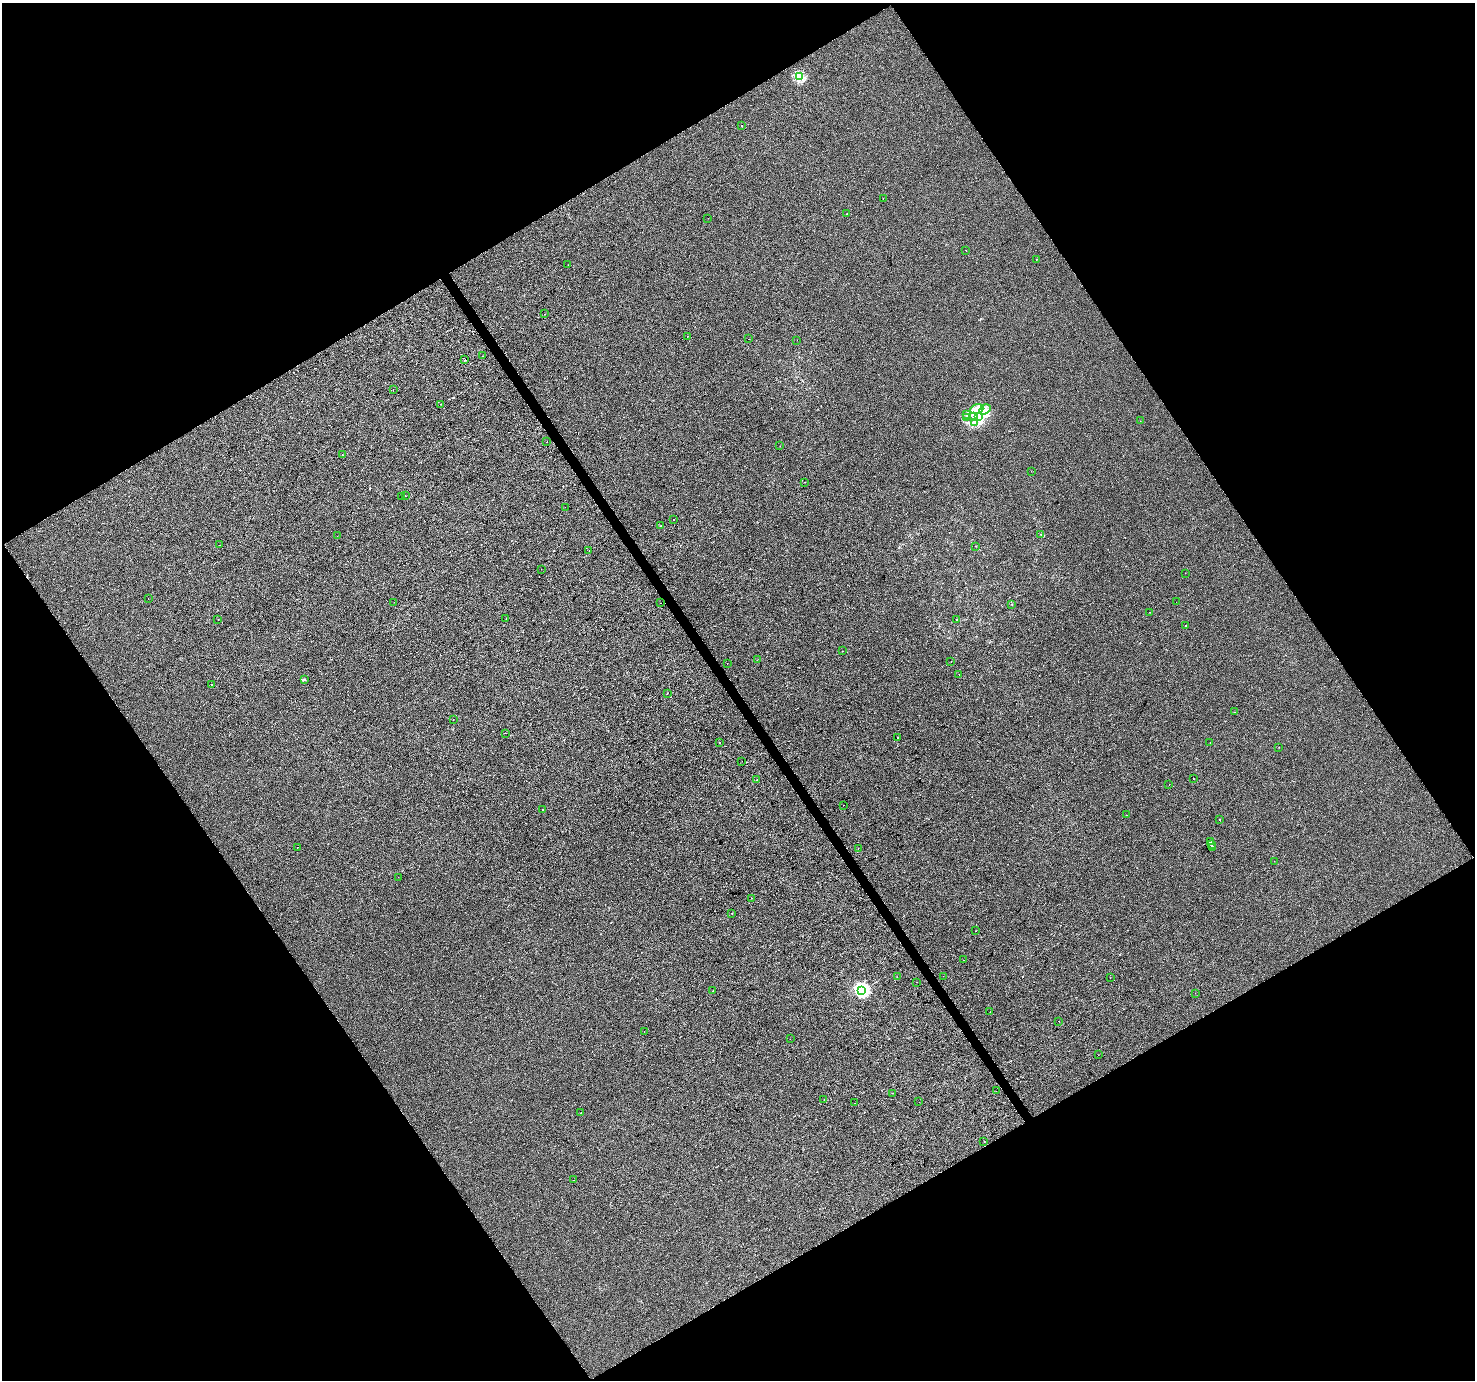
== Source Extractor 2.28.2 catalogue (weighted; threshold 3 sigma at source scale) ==
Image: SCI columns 3-5894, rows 180-5688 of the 5894 x 5806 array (HDU 1 of 3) = the unmasked area's bounding box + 8 px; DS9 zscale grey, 4 x 4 block average (1 PNG px = mean of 4 x 4 image px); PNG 1477 x 1382 px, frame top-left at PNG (2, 3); each listed source drawn as its Kron ellipse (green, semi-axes under 4 px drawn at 4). Shown black and unused: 48% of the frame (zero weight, under 2 of 3 exposures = <1% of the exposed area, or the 3 px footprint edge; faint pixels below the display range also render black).
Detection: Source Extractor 2.28.2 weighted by HDU 2 'WHT'. Background -5.05e-04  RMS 0.0042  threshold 0.0188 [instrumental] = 3 sigma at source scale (4.5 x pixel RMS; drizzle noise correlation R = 1.50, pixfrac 1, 0.0396/0.0396 arcsec/px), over >= 5 px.
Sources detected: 125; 1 inside a brighter object's white glare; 15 cosmic-ray / hot-pixel residue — neither listed nor drawn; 2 coinciding with a brighter row at this scale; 2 inside a brighter listed object's ellipse — not listed separately; the other 105 listed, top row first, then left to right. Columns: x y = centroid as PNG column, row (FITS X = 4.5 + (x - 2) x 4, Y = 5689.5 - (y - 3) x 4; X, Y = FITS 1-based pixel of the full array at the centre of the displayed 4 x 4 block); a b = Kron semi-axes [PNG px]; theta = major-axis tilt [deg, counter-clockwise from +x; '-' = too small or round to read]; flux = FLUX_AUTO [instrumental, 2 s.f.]
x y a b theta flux
800 77 2 2 - 130
741 125 2 2 - 6.7
883 199 2 2 - 1.2
847 214 2 2 - 0.76
708 218 2 2 - 1.1
966 250 2 2 - 0.87
1036 259 2 2 - 0.67
568 265 2 2 - 0.38
544 314 2 2 - 0.4
688 336 2 2 - 0.53
748 339 2 2 - 0.86
797 340 2 2 - 0.4
483 356 2 2 - 0.81
465 360 2 2 - 27
393 389 2 2 - 0.55
441 404 2 2 - 5.3
977 409 7 4 21 16
985 409 6 4 32 10
967 414 2 2 - 1.2
974 416 3 2 - 1.5
966 417 3 2 - 1.8
978 417 2 2 - 2.7
1140 421 2 2 - 2
974 422 4 2 - 3
547 442 2 2 - 1.1
780 446 2 2 - 0.44
342 455 2 2 - 0.38
1031 471 2 2 - 0.34
805 482 2 2 - 0.81
405 496 2 2 - 2.4
401 497 2 2 - 3.8
565 507 2 2 - 0.78
673 519 2 2 - 1.5
661 526 2 2 - 3.9
1041 534 2 2 - 0.86
337 536 2 2 - 0.48
220 545 2 2 - 0.39
976 546 2 2 - 0.73
589 550 2 2 - 0.71
541 569 2 2 - 0.39
1185 573 2 2 - 1.7
148 599 2 2 - 1.6
394 602 2 2 - 0.47
1176 602 2 2 - 0.33
660 603 2 2 - 2.8
1012 604 2 2 - 0.53
1150 612 2 2 - 1.1
218 619 2 2 - 0.84
506 619 2 2 - 0.5
957 619 2 2 - 0.5
1185 626 2 2 - 1.6
842 651 2 2 - 0.55
757 660 2 2 - 0.64
951 662 2 2 - 0.5
727 664 2 2 - 0.6
959 674 2 2 - 0.89
304 680 4 2 - 2.6
211 685 2 2 - 0.59
667 693 2 2 - 0.77
1235 712 2 2 - 0.52
453 719 2 2 - 0.44
505 733 2 2 - 0.63
897 737 2 2 - 1.1
1210 742 2 2 - 0.83
720 743 2 2 - 0.99
1279 747 2 2 - 0.51
742 761 2 2 - 1.2
1193 779 2 2 - 1.4
757 780 2 2 - 4
1169 784 2 2 - 0.5
843 805 2 2 - 1.2
543 809 2 2 - 1.4
1127 815 2 2 - 0.31
1219 819 2 2 - 2.1
1210 842 2 2 - 150
1211 844 2 2 - 150
297 847 2 2 - 1.3
1212 847 2 2 - 150
858 848 2 2 - 0.59
1274 861 2 2 - 0.42
398 877 2 2 - 0.83
751 898 2 2 - 0.48
732 913 2 2 - 0.54
976 931 2 2 - 0.34
963 960 2 2 - 0.63
943 976 2 2 - 0.4
897 977 2 2 - 1.3
1110 978 2 2 - 0.78
916 982 2 2 - 0.42
713 990 2 2 - 0.61
862 990 3 3 - 410
1195 993 2 2 - 0.45
990 1012 2 2 - 0.35
1059 1021 2 2 - 0.92
644 1031 2 2 - 0.66
790 1039 2 2 - 0.41
1098 1055 2 2 - 0.6
996 1091 2 2 - 0.31
893 1093 2 2 - 0.85
824 1100 2 2 - 0.42
919 1102 2 2 - 0.72
855 1103 2 2 - 0.94
581 1113 2 2 - 0.62
984 1141 2 2 - 2.3
574 1180 2 2 - 0.49
Diffuse or blended objects may show on this block-average render without a row.